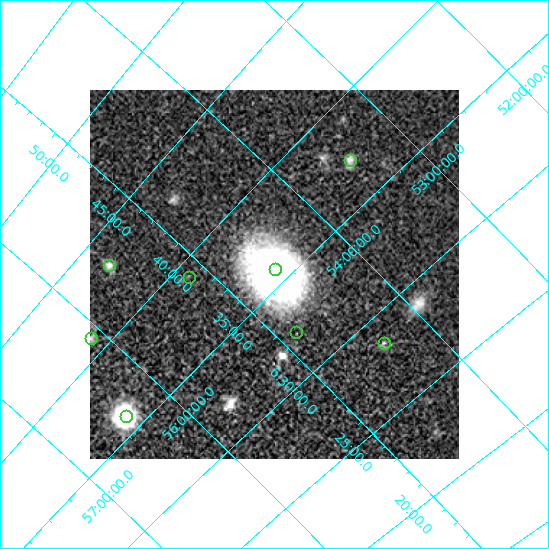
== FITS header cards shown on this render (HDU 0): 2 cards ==
NAXIS1  =                  369
NAXIS2  =                  369

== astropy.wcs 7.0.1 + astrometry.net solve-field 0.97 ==
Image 369 x 369 px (HDU 0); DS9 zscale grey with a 90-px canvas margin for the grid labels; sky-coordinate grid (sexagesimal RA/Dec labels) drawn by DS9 from the SOLVED WCS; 8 Tycho-2 reference stars matched to detected sources circled (green)
Header WCS: none
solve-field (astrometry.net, Tycho-2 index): SOLVED blind (the file carries no WCS)
Solved WCS: RA---TAN-SIP/DEC--TAN-SIP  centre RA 06:35:40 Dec +54:38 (98.92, +54.63 deg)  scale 30.2 x 30.9 arcsec/px (non-square pixels)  FOV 185.6' x 189.7'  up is +136 deg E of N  parity flipped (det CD > 0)
(file carries no celestial WCS; the grid is the blind solution)
Tycho-2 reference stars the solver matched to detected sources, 8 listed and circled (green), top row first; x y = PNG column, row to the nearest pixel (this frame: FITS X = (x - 90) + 1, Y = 369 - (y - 90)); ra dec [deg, ICRS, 3 dp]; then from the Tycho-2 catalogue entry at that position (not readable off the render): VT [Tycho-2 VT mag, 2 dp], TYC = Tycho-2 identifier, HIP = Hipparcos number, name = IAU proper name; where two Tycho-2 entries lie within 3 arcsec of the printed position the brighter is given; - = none
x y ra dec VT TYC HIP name
350 160 99.314 +53.475 8.15 3765-1882-1 31640 -
109 265 100.809 +55.534 7.82 3770-1365-1 - -
275 269 98.953 +54.590 8.37 3769-40-1 31498 -
189 277 99.783 +55.155 8.73 3769-1940-1 - -
296 332 98.083 +54.854 7.61 3769-260-1 31162 -
91 338 100.248 +56.099 7.28 3770-772-1 31979 -
384 343 97.119 +54.387 8.34 3769-1442-1 30817 -
126 416 99.009 +56.386 6.60 3773-1330-1 31526 -